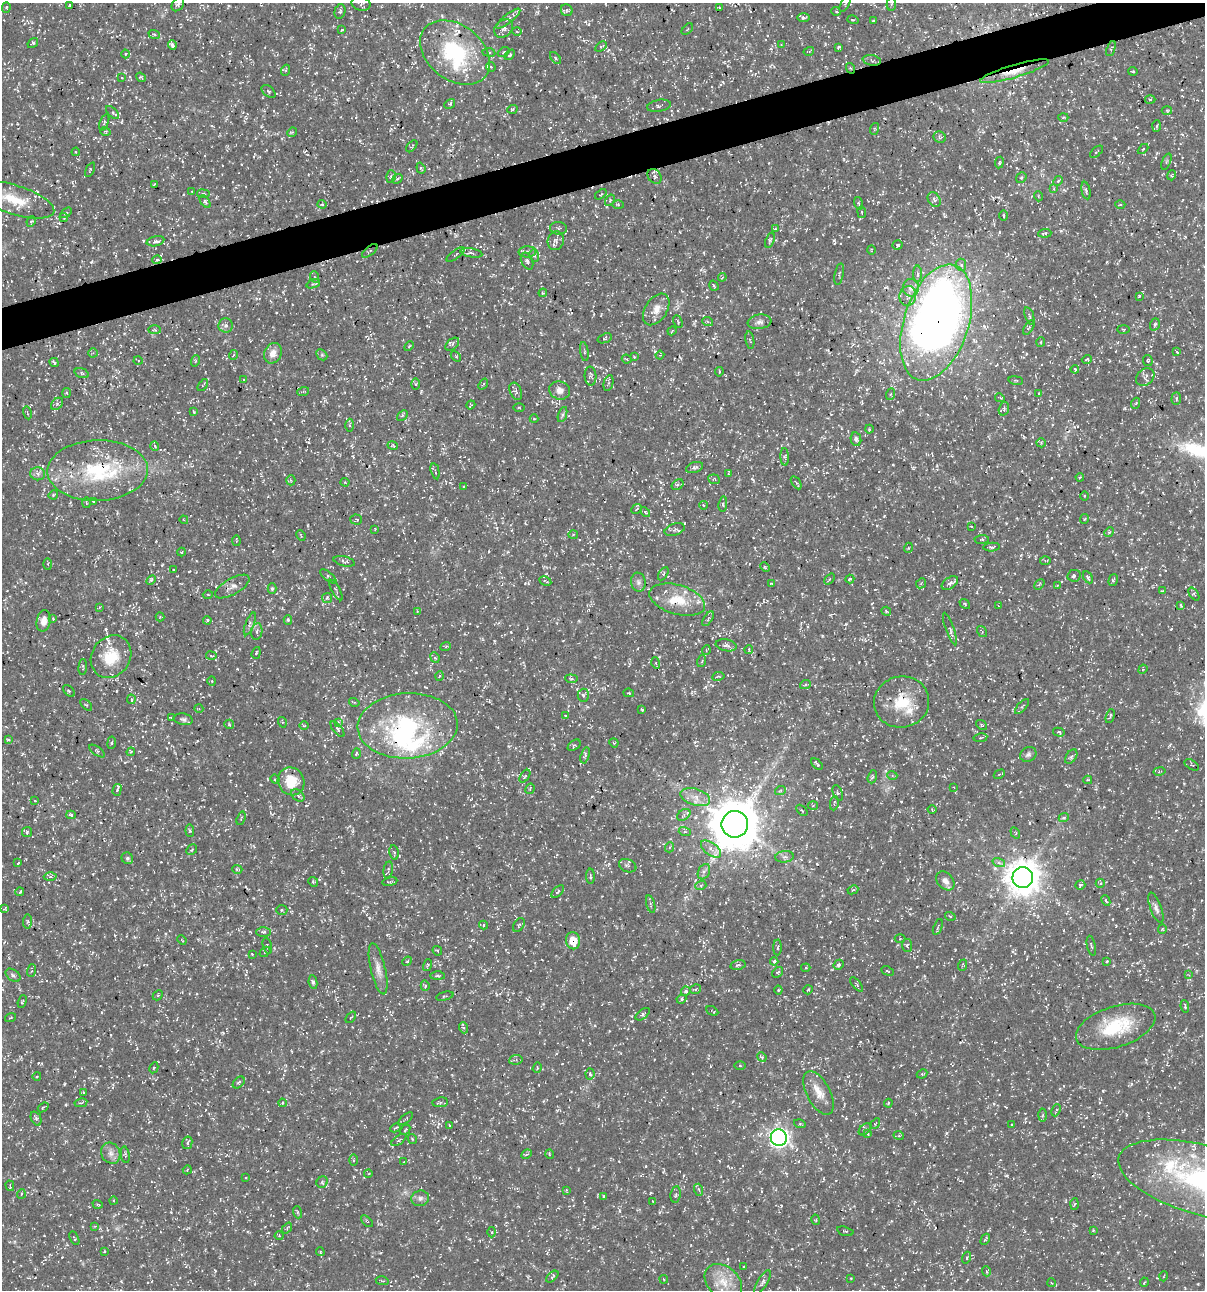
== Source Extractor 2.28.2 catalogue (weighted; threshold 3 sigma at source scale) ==
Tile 10 of 4 x 4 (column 2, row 3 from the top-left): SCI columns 1304-2506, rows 1291-2578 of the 4958 x 5157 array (HDU 1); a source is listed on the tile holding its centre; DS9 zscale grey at full resolution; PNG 1207 x 1292 px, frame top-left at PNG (2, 3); each listed source drawn as its Kron ellipse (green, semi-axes under 4 px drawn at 4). Shown black and unused: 3% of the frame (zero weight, under 3 of 5 exposures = <1% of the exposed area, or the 3 px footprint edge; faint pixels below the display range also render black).
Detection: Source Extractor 2.28.2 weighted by HDU 2 'WHT'; one run over the whole footprint, this tile lists its part. Background 0.0172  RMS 0.002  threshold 0.00895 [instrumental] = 3 sigma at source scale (4.5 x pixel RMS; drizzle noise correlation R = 1.50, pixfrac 1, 0.0396/0.0396 arcsec/px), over >= 5 px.
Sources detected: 766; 2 inside a brighter object's white glare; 30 cosmic-ray / hot-pixel residue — neither listed nor drawn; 25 inside a brighter listed object's ellipse — not listed separately; of the other 709, all 500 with FLUX_AUTO >= 0.182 (the completeness limit of this list) listed and drawn (209 fainter detections not listed), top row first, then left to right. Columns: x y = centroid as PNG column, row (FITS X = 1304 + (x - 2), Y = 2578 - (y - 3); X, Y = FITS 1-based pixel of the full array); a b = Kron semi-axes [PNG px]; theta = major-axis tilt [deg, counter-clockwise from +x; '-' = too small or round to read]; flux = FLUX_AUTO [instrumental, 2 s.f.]
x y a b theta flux
845 3 9 4 63 0.35
178 4 8 5 54 0.61
361 4 9 6 -13 0.58
891 4 7 4 82 0.35
70 5 3 2 - 0.2
6 7 5 4 - 0.25
719 8 3 3 - 0.21
567 10 6 5 - 0.39
340 11 7 5 75 0.39
836 11 5 3 - 0.19
804 18 6 4 1 0.53
508 19 15 4 38 0.67
853 20 6 3 -17 0.21
873 21 3 3 - 0.23
504 28 10 8 40 1.1
687 29 7 2 46 0.19
342 30 4 2 - 0.24
517 31 4 3 - 0.19
154 34 6 3 -18 0.27
33 43 6 4 35 0.26
172 45 5 4 - 1
781 45 3 3 - 0.2
601 47 6 3 34 0.28
838 47 4 2 - 0.27
1111 49 8 4 68 0.29
809 51 5 3 - 0.25
455 52 39 27 -37 18
489 52 6 3 -8 0.24
504 52 6 4 37 0.27
125 54 4 3 - 0.19
510 55 6 3 47 0.31
555 58 7 4 -48 0.3
872 60 9 5 -11 0.54
491 67 5 4 - 0.26
850 68 5 3 - 0.19
286 70 5 3 - 0.19
1014 71 36 6 16 3.5
1133 71 4 3 - 0.22
122 77 3 3 - 0.23
141 77 5 3 - 0.25
269 91 8 5 -38 0.35
1150 99 5 3 - 0.22
450 104 6 4 31 0.38
659 106 12 6 10 0.57
512 109 5 3 - 0.25
1167 110 5 3 - 0.2
113 113 8 4 -46 0.41
1063 117 5 3 - 0.21
104 122 9 3 69 0.25
1157 126 6 4 87 0.27
874 129 6 3 72 0.24
105 131 5 3 - 0.21
292 132 5 4 - 0.27
940 137 6 5 - 0.36
412 146 7 4 49 0.26
1143 149 6 3 44 0.21
76 152 4 3 - 0.19
1096 152 8 2 40 0.19
1166 161 8 2 69 0.22
999 163 6 3 82 0.24
421 168 6 4 -70 0.3
90 170 8 3 65 0.21
1172 175 5 3 - 0.19
391 176 6 5 - 0.41
654 176 8 6 -52 0.6
1021 178 6 4 52 0.29
397 179 5 3 - 0.29
1058 181 5 4 - 0.24
154 184 3 2 - 0.21
1054 189 4 3 - 0.22
192 191 3 3 - 0.2
1086 191 9 4 -77 0.4
203 194 6 3 -8 0.28
601 194 6 3 37 0.19
1038 196 5 3 - 0.2
15 200 41 14 -18 6.8
610 200 6 4 58 0.26
934 200 8 6 -55 0.62
205 202 7 4 -52 0.35
858 203 6 4 -73 0.29
322 204 4 4 - 0.25
618 204 5 3 - 0.21
1120 205 5 3 - 0.19
862 212 6 3 -82 0.18
66 213 6 3 36 0.24
1004 216 5 2 - 0.22
64 217 4 2 - 0.19
31 221 5 4 - 0.29
559 228 8 6 -5 0.54
775 229 4 3 - 0.19
1045 233 6 3 5 0.34
770 240 8 4 71 0.36
156 241 9 5 13 0.71
556 241 9 8 - 0.87
897 245 5 4 - 0.35
871 250 5 3 - 0.18
370 251 9 3 39 0.37
527 252 9 5 1 0.54
471 253 11 4 -10 0.65
455 255 11 2 37 0.24
534 255 6 5 - 0.49
157 260 4 4 - 0.44
527 261 9 5 -65 0.5
961 265 6 5 - 0.48
839 274 11 2 79 0.24
917 274 8 4 -90 0.56
315 277 5 3 - 0.22
722 277 4 3 - 0.24
313 284 7 3 20 0.33
714 286 5 2 - 0.23
911 288 9 8 - 1.3
543 293 4 3 - 0.2
908 296 10 8 77 0.97
1139 296 3 3 - 0.23
656 309 17 11 57 2.3
1029 316 9 3 -71 0.34
678 322 6 3 -63 0.25
708 322 5 3 - 0.24
759 322 12 7 8 0.9
936 323 60 32 72 180
1155 324 6 4 70 0.4
226 325 7 7 - 0.63
1029 328 8 3 58 0.29
1124 329 6 3 0 0.19
155 330 6 3 0 0.2
672 331 5 3 - 0.21
605 338 7 4 19 0.4
750 340 9 2 -80 0.22
1041 342 5 4 - 0.29
452 344 8 5 42 0.47
409 346 6 3 46 0.23
584 351 9 3 -81 0.26
1177 352 4 2 - 0.3
93 353 4 4 - 0.3
273 353 10 8 65 1.8
233 355 5 3 - 0.2
322 355 6 4 -44 0.33
660 355 4 3 - 0.19
456 356 6 4 -47 0.21
634 357 4 3 - 0.19
627 359 5 3 - 0.23
1087 359 5 3 - 0.23
138 360 4 3 - 0.21
1148 360 5 4 - 0.31
195 361 6 3 72 0.26
54 362 5 3 - 0.32
1075 369 4 3 - 0.19
719 372 5 3 - 0.2
82 373 7 4 -19 0.42
590 376 9 6 -88 0.44
1145 377 10 8 40 0.82
244 379 4 3 - 0.19
1016 380 7 3 -9 0.26
608 383 8 4 77 0.41
416 384 5 3 - 0.23
483 384 6 3 52 0.21
203 385 7 2 54 0.18
560 390 10 9 - 1.3
516 391 9 5 -67 0.59
303 392 6 4 19 0.24
67 393 5 3 - 0.22
1039 393 4 4 - 0.2
891 394 6 4 70 0.27
1000 398 5 3 - 0.21
1176 398 6 4 88 0.32
1136 403 5 3 - 0.23
57 404 7 5 46 0.49
471 405 5 4 - 0.19
519 407 6 4 -1 0.2
1004 409 7 5 72 0.43
194 412 4 4 - 0.21
27 413 6 2 -77 0.2
402 415 6 4 43 0.27
562 415 8 3 71 0.41
534 419 4 4 - 0.22
349 425 6 4 -89 0.32
869 429 4 4 - 0.22
856 439 7 5 -79 0.55
1041 443 4 4 - 0.2
155 446 4 4 - 0.24
393 446 5 4 - 0.19
785 457 9 3 -86 0.32
695 468 9 5 19 0.62
98 470 50 30 1 18
435 471 8 3 -76 0.24
728 473 4 2 - 0.25
38 474 7 6 - 0.71
1080 477 4 3 - 0.2
714 479 6 5 - 0.26
291 480 5 4 - 0.29
345 482 4 4 - 0.18
796 483 7 4 -56 0.35
678 485 6 4 34 0.36
464 486 3 2 - 0.25
53 495 5 3 - 0.21
1084 496 4 3 - 0.19
93 501 3 3 - 0.26
86 503 5 3 - 0.18
723 504 8 4 84 0.37
703 505 5 4 - 0.23
636 509 6 2 41 0.2
645 512 6 3 -46 0.21
356 519 5 5 - 0.27
1084 519 5 3 - 0.2
184 520 4 3 - 0.19
971 526 4 2 - 0.19
375 529 4 3 - 0.19
675 530 10 6 19 0.55
1109 532 5 4 - 0.26
573 534 5 3 - 0.18
301 536 6 3 -65 0.24
982 539 7 4 4 0.32
236 541 5 2 - 0.19
992 547 8 4 5 0.32
908 548 5 3 - 0.19
182 552 4 3 - 0.19
344 561 11 5 -13 0.56
1045 561 5 3 - 0.24
48 564 6 4 -89 0.26
765 567 5 3 - 0.19
174 570 3 2 - 0.18
663 574 7 4 58 0.38
328 576 10 4 -40 0.44
1074 576 7 6 - 0.63
1088 577 6 4 -59 0.4
829 579 6 3 52 0.28
850 579 4 3 - 0.3
151 580 6 3 45 0.25
1113 580 6 4 74 0.31
545 581 6 2 -28 0.22
638 582 9 7 -80 0.76
771 583 3 3 - 0.18
921 583 5 4 - 0.31
950 583 9 5 36 0.52
1039 584 6 3 43 0.22
1057 585 3 3 - 0.18
232 587 19 8 30 1.3
272 589 5 4 - 0.31
336 590 11 2 -61 0.26
1162 591 4 2 - 0.26
208 594 5 3 - 0.18
1194 594 7 4 -52 0.29
327 598 5 5 - 0.39
677 600 29 14 -16 5.9
965 604 6 3 -38 0.26
1181 605 4 3 - 0.35
999 606 4 3 - 0.19
99 607 4 3 - 0.19
417 611 4 4 - 0.21
886 611 5 3 - 0.26
160 617 4 4 - 0.21
53 619 3 3 - 0.2
708 619 8 3 57 0.31
207 620 4 3 - 0.24
288 620 5 4 - 0.27
44 621 11 7 77 1.6
250 624 12 3 68 0.54
950 629 17 4 -70 0.61
257 631 8 5 80 0.63
982 632 6 4 -57 0.32
726 645 10 6 -11 0.65
446 646 5 3 - 0.22
749 649 4 3 - 0.19
706 650 4 3 - 0.19
256 653 6 4 71 0.29
211 656 5 2 - 0.19
111 657 22 19 55 6.1
435 657 5 4 - 0.32
702 661 6 3 71 0.23
656 663 5 3 - 0.26
83 667 8 3 85 0.29
1143 669 5 4 - 0.22
439 676 5 3 - 0.22
718 676 6 4 10 0.29
571 679 6 4 -6 0.29
212 681 4 4 - 0.21
805 685 5 3 - 0.23
69 691 7 4 -44 0.3
629 693 5 3 - 0.23
583 695 6 5 - 0.59
131 699 5 3 - 0.4
354 702 5 3 - 0.23
902 702 27 25 12 6.9
86 705 7 3 -44 0.22
1022 707 9 4 48 0.33
199 709 4 3 - 0.19
642 710 3 3 - 0.32
565 716 4 3 - 0.2
1110 716 7 3 72 0.32
171 718 4 3 - 0.24
183 719 9 5 -9 0.54
282 722 5 3 - 0.19
339 722 4 3 - 0.24
229 724 5 4 - 0.25
982 725 6 4 -38 0.22
304 726 5 3 - 0.21
407 726 50 32 3 28
338 729 9 4 -52 0.5
1059 732 6 4 -14 0.39
980 738 7 4 9 0.32
8 739 3 3 - 0.26
112 743 6 3 82 0.22
614 743 5 3 - 0.2
574 745 7 4 36 0.31
97 751 9 3 -35 0.29
131 752 4 4 - 0.23
356 754 5 3 - 0.27
1028 754 8 7 - 0.58
585 755 8 4 75 0.38
1071 757 8 5 53 0.48
817 764 7 3 -47 0.37
1192 765 8 4 -32 0.29
1159 771 6 3 10 0.21
999 774 6 4 30 0.28
892 775 5 3 - 0.22
525 776 7 3 54 0.25
872 777 7 4 72 0.35
275 779 5 4 - 0.25
1088 780 4 3 - 0.22
291 781 14 13 - 4.9
954 787 3 3 - 0.19
530 789 5 3 - 0.22
117 790 6 3 74 0.36
780 791 5 3 - 0.24
838 793 8 4 -69 0.43
298 795 7 5 -38 0.44
695 797 15 8 -17 1.9
35 801 3 3 - 0.21
834 803 7 3 80 0.3
813 806 5 3 - 0.2
932 809 4 3 - 0.24
802 810 6 2 -44 0.21
71 815 5 3 - 0.34
684 815 7 5 38 0.48
241 818 7 3 72 0.2
1064 818 5 4 - 0.31
735 824 13 13 - 1000
190 831 6 4 -84 0.26
27 832 5 5 - 0.33
685 832 6 4 -17 0.29
1015 833 6 4 -58 0.24
670 847 5 3 - 0.2
711 849 12 6 -38 1.2
192 850 6 5 - 0.29
394 853 7 4 -82 0.38
784 857 9 5 6 0.63
127 858 6 5 - 0.48
18 863 3 2 - 0.22
999 863 6 4 -18 0.46
628 866 9 6 -23 0.53
237 869 5 3 - 0.23
388 870 9 4 82 0.49
704 872 8 5 63 0.66
590 876 7 3 -89 0.28
50 877 6 4 -1 0.36
1023 877 10 10 - 390
945 881 11 7 -48 1
313 882 5 4 - 0.28
390 882 8 4 9 0.32
1100 883 4 4 - 0.34
701 885 5 3 - 0.28
1080 885 5 4 - 0.32
853 890 5 4 - 0.27
20 892 4 3 - 0.23
558 892 8 4 45 0.35
1106 901 5 3 - 0.33
651 904 9 3 -76 0.33
5 908 4 3 - 0.25
1156 908 16 5 -70 0.93
282 910 5 5 - 0.38
950 916 5 3 - 0.21
28 922 7 4 84 0.37
483 925 4 4 - 0.31
519 925 7 5 58 0.38
938 927 8 2 69 0.25
1162 929 5 4 - 0.23
263 932 7 5 2 0.44
900 938 5 3 - 0.2
182 940 5 3 - 0.2
573 941 8 7 - 3.2
907 945 6 5 - 0.4
267 946 8 3 -76 0.33
1091 946 10 2 -78 0.26
778 947 8 3 87 0.33
437 951 5 3 - 0.23
265 952 6 4 41 0.3
252 954 3 3 - 0.2
407 961 5 4 - 0.28
774 961 4 3 - 0.28
1107 961 3 2 - 0.19
427 965 6 3 77 0.21
738 965 7 4 13 0.44
838 965 5 4 - 0.43
963 965 6 3 69 0.22
806 968 5 4 - 0.26
378 969 26 7 -77 1.8
32 970 6 3 71 0.26
887 971 6 3 -26 0.18
778 972 6 4 36 0.32
13 975 8 5 -38 0.51
1189 975 4 4 - 0.2
438 976 7 3 0 0.34
313 982 7 4 -82 0.37
857 984 9 4 -51 0.34
425 986 5 4 - 0.24
695 989 5 5 - 0.31
778 990 4 4 - 0.21
808 990 5 2 - 0.18
686 991 5 4 - 0.5
158 995 6 4 46 0.23
445 996 9 3 15 0.26
681 999 5 4 - 0.29
22 1002 6 3 70 0.26
1185 1006 6 3 -83 0.28
712 1011 6 2 -28 0.21
643 1014 8 4 38 0.48
351 1017 6 3 52 0.25
10 1018 6 3 19 0.19
1116 1027 41 20 18 11
464 1028 5 4 - 0.34
762 1057 5 4 - 0.24
516 1060 7 5 8 0.43
740 1066 5 4 - 0.23
154 1068 6 4 62 0.25
537 1068 5 3 - 0.23
590 1074 5 4 - 0.29
922 1074 5 4 - 0.23
37 1076 4 3 - 0.19
239 1082 7 5 46 0.32
83 1093 4 3 - 0.29
818 1093 24 11 -62 2.8
440 1102 8 5 6 0.43
81 1103 6 3 12 0.27
282 1103 4 3 - 0.19
888 1103 4 3 - 0.25
43 1107 6 3 38 0.33
1056 1110 6 3 67 0.28
1043 1115 6 4 86 0.33
36 1119 7 5 -66 0.39
406 1119 8 3 39 0.27
800 1124 6 4 -17 0.21
875 1124 5 3 - 0.21
1012 1124 3 2 - 0.21
449 1125 3 3 - 0.22
395 1128 5 3 - 0.23
865 1129 7 4 45 0.39
405 1130 6 3 48 0.22
868 1134 4 3 - 0.22
899 1136 5 3 - 0.22
779 1138 8 8 - 97
412 1139 5 3 - 0.2
399 1140 8 3 35 0.29
187 1143 6 5 - 0.5
111 1153 11 9 -61 1.3
527 1154 6 3 26 0.28
549 1154 5 3 - 0.18
125 1155 8 2 -80 0.27
353 1160 6 4 90 0.25
404 1162 3 2 - 0.19
187 1170 5 3 - 0.19
368 1174 4 4 - 0.21
246 1177 2 2 - 0.18
1204 1180 88 35 -15 44
322 1182 6 5 - 0.34
10 1186 5 3 - 0.2
566 1190 4 3 - 0.19
699 1190 6 3 -72 0.31
21 1194 5 3 - 0.18
676 1194 8 5 82 0.44
603 1196 4 4 - 0.28
420 1198 9 8 - 0.81
114 1201 4 3 - 0.21
653 1201 3 2 - 0.19
98 1204 5 3 - 0.23
1075 1204 5 3 - 0.25
297 1212 6 4 -71 0.25
816 1220 5 3 - 0.22
367 1221 7 2 -44 0.2
95 1226 4 4 - 0.2
287 1228 6 4 48 0.28
1093 1230 3 3 - 0.21
845 1231 8 2 -15 0.22
492 1232 5 3 - 0.24
279 1236 4 4 - 0.2
74 1238 7 3 -64 0.27
985 1239 6 2 59 0.24
104 1251 4 3 - 0.21
320 1252 4 3 - 0.22
967 1258 6 4 71 0.26
744 1266 3 2 - 0.22
986 1271 5 3 - 0.23
1164 1276 5 3 - 0.18
552 1277 7 4 43 0.36
851 1278 3 2 - 0.23
664 1279 4 4 - 0.2
382 1281 7 3 -9 0.23
723 1282 21 15 -41 4.4
762 1282 13 5 59 0.66
1144 1282 5 3 - 0.22
1052 1283 4 3 - 0.18
Overlapping masked pixels (flux is a lower limit): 11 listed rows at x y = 455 52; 850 68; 1014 71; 370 251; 936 323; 98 470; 902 702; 407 726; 1023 877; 573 941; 1116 1027
Isophote crosses this tile's border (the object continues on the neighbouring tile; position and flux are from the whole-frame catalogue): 6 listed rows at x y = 845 3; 178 4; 361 4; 891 4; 15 200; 1204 1180
Unlisted compact peaks at least as high as the median listed source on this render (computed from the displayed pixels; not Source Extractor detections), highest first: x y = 91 262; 946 1133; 655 351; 752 479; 822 636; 1007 1176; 846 624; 223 1033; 143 241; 1061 231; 1012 783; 1107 262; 955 950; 22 808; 597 261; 362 849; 325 883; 121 1281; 122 413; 462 389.